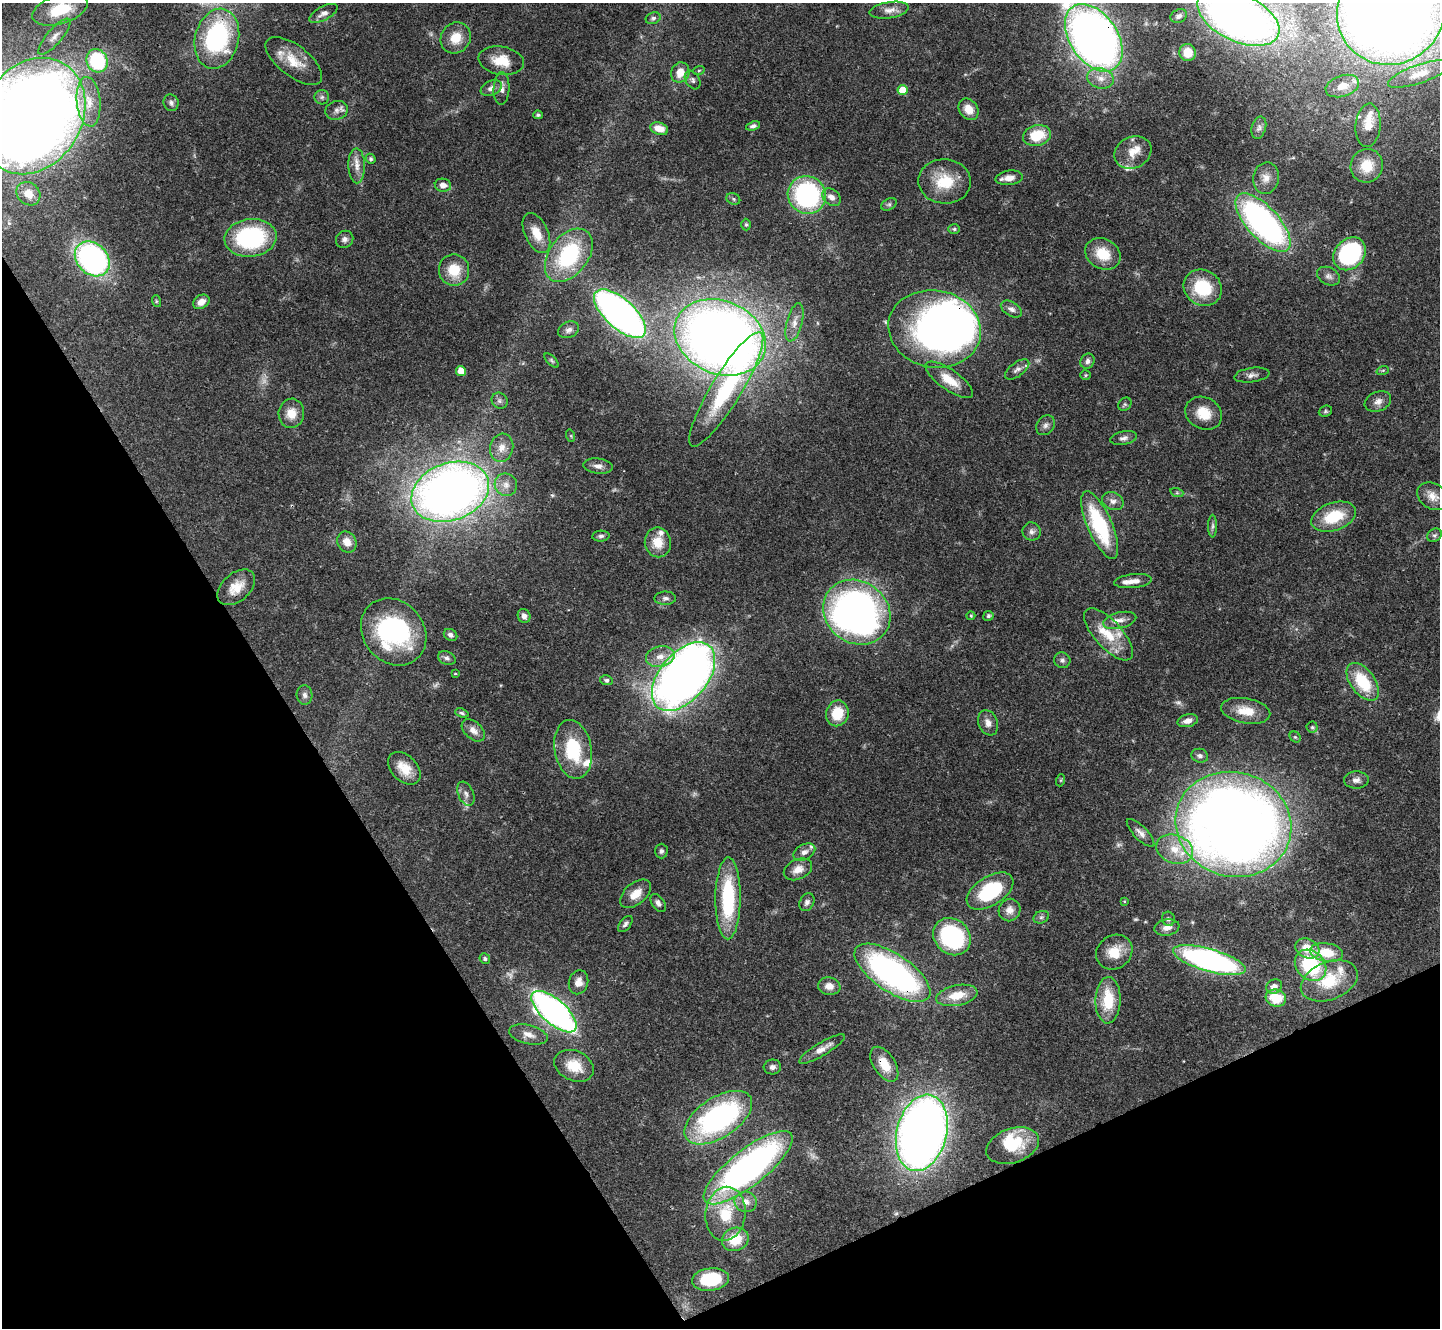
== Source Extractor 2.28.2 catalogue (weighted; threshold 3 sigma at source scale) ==
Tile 14 of 4 x 4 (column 2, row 4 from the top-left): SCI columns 1445-2882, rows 293-1618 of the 5761 x 5752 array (HDU 1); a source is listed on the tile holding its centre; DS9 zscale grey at full resolution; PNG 1442 x 1330 px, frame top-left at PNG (2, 3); each listed source drawn as its Kron ellipse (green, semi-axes under 4 px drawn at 4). Shown black and unused: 27% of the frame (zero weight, under 3 of 4 exposures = <1% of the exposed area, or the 3 px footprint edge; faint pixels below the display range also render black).
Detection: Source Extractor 2.28.2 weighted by HDU 2 'WHT'; one run over the whole footprint, this tile lists its part. Background 0.0707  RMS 0.0033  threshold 0.015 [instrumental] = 3 sigma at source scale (4.5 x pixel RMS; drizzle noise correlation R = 1.50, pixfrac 1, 0.05/0.05 arcsec/px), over >= 5 px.
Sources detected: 200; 3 too faint to see at this stretch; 3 inside a brighter object's white glare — neither listed nor drawn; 12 inside a brighter listed object's ellipse — not listed separately; the other 182 listed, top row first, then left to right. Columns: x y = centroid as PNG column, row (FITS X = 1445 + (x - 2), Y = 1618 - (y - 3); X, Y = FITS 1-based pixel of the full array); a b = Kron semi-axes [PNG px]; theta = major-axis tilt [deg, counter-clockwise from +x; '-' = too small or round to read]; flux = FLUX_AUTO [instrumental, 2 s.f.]
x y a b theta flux
60 9 29 14 18 15
889 10 20 8 9 2.7
1391 11 55 53 43 660
323 13 16 6 29 1.7
1179 16 8 6 25 1.1
1238 17 44 23 -25 210
653 18 8 5 19 0.85
54 37 23 7 49 2.7
456 38 16 14 53 6.4
1094 38 37 24 -56 250
217 39 30 22 76 45
1188 52 8 8 - 5.1
97 61 12 10 -66 25
294 61 33 15 -38 8.1
501 61 23 14 -10 7.3
699 70 6 3 19 0.35
680 72 10 9 - 4.2
1419 74 33 9 19 5.6
1100 78 13 10 -15 3.5
693 80 10 7 -58 1
1342 86 17 10 18 4.2
491 88 11 7 24 1.7
501 88 16 8 87 2.2
902 90 5 5 - 5.4
322 97 7 7 - 0.87
89 102 25 12 -85 6.9
171 103 8 7 - 1
968 109 11 9 -53 4.2
336 110 11 9 17 1.9
538 115 5 4 - 0.62
32 116 61 49 58 690
1368 125 22 12 85 4.8
753 126 7 4 19 0.88
1259 128 11 7 74 1.4
659 129 9 6 -18 3.9
1037 135 14 10 15 9.8
1133 152 19 15 25 5.5
371 159 5 4 - 0.61
357 166 17 8 -89 3
1367 166 17 16 - 8.1
1009 178 14 7 7 2.7
1266 178 16 12 78 3.7
945 181 26 22 -4 11
443 185 8 6 -9 2.4
28 194 13 11 -42 3.7
807 195 19 18 - 50
831 197 10 7 -40 2.4
733 199 7 5 -24 0.68
889 204 8 5 29 0.76
1263 223 37 16 -47 110
746 225 6 4 -90 0.5
954 229 6 5 - 0.57
536 233 21 11 -65 5.7
251 238 26 19 6 39
345 239 9 8 - 1.3
1103 254 18 15 -30 8.7
1350 254 18 14 47 51
569 255 30 19 53 32
92 259 19 15 -45 96
454 270 16 15 - 8.7
1328 276 12 8 -27 1.6
1203 288 20 17 -33 16
156 301 6 4 -72 0.44
201 302 9 6 34 2.9
1011 309 11 7 -30 1.6
620 314 32 14 -42 150
794 322 19 7 75 3
935 329 46 38 -10 210
569 330 11 8 23 1.6
720 337 47 36 -23 410
552 360 9 4 -45 0.57
1087 361 8 6 56 1.4
1017 369 14 7 36 1.6
1383 370 6 4 19 0.44
461 371 5 5 - 4.1
1085 375 5 4 - 0.44
1252 375 18 7 8 1.7
949 380 28 10 -35 6.9
726 389 66 15 58 33
500 401 8 7 - 1
1378 402 14 9 23 2.2
1125 404 7 6 - 0.69
1325 411 7 5 22 0.6
291 413 14 13 - 4.8
1204 413 19 15 -29 6.6
1046 425 11 8 50 1.5
571 436 6 4 -72 0.4
1124 438 14 6 10 1.4
502 448 14 11 75 3.3
598 466 15 7 -6 1.9
506 485 11 11 - 2.8
450 492 40 28 20 290
1177 493 6 4 -18 0.53
1433 496 17 12 -31 3.7
1113 501 11 8 -23 1.8
1334 517 23 14 19 13
1100 525 36 12 -66 29
1213 526 11 4 89 0.94
1032 531 9 8 - 1.4
1434 535 8 6 32 0.85
601 536 9 5 4 0.85
347 542 11 9 -58 3.4
658 542 15 13 -80 6.1
1133 581 19 7 6 2.6
236 587 22 14 41 6
665 598 11 6 1 1.2
857 612 35 31 -37 180
524 616 7 6 - 1.6
971 616 4 4 - 0.34
988 616 5 5 - 0.73
1120 620 17 8 14 2.7
394 632 36 30 -49 46
1109 634 33 13 -48 9.7
450 635 7 5 -33 1.1
660 656 14 10 13 3.7
447 658 9 6 -24 1.2
1062 660 8 7 - 1
455 674 3 2 - 0.32
683 677 40 24 50 300
606 680 6 5 - 0.67
1363 682 21 12 -54 15
305 695 10 8 -87 1.3
1246 711 25 12 -10 6.5
462 713 7 4 -21 0.61
837 713 13 11 77 8.6
1188 721 10 6 14 2.4
988 723 13 9 -68 2.4
1312 727 5 5 - 0.53
473 730 13 8 -43 2.5
1295 737 6 5 - 0.51
573 749 30 18 -79 19
1200 756 8 7 - 1
404 768 19 13 -46 6.1
1061 780 6 4 71 0.45
1356 780 12 8 2 1.7
466 794 13 7 -67 1.7
1233 824 58 52 -16 500
1140 833 18 7 -45 2
1175 849 19 14 -21 7.4
661 851 7 6 - 0.87
804 852 12 7 28 1.7
798 869 15 10 25 3.3
990 891 26 14 33 24
636 894 18 10 40 4
728 898 41 12 90 27
1124 901 3 3 - 0.29
807 902 9 7 61 1.3
658 903 10 6 -55 1.3
1010 910 11 10 - 2.7
1041 917 8 6 21 0.87
1168 919 7 6 - 0.83
625 924 9 5 51 0.96
1167 927 13 8 10 2.2
952 937 20 17 -44 40
1307 948 12 9 -27 6.6
1114 952 19 16 36 7.4
1326 952 17 9 -10 8.1
485 959 5 5 - 0.62
1209 960 38 11 -16 98
1311 965 17 14 -44 24
892 973 44 19 -34 110
1329 981 29 19 21 14
578 982 12 9 75 2.6
829 986 11 9 -9 2.9
1274 987 8 7 - 2
957 995 21 10 11 6.9
1276 998 10 8 -18 9.6
1108 1000 23 12 88 12
554 1012 28 12 -41 140
528 1035 20 9 -14 2.9
822 1049 26 6 31 3.3
884 1064 20 10 -57 6.4
574 1066 20 15 -24 7.1
772 1067 9 7 4 1.3
718 1118 38 20 33 73
922 1133 39 25 76 320
1013 1146 27 17 19 13
748 1168 55 18 38 130
746 1202 11 10 - 2.7
726 1214 27 20 83 13
735 1239 13 11 21 7.8
710 1279 18 11 7 14
Overlapping masked pixels (flux is a lower limit): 9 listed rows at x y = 1094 38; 32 116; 935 329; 450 492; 1233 824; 892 973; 884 1064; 922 1133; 748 1168
Isophote crosses this tile's border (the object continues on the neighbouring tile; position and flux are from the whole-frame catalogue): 6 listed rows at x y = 60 9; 1391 11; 1238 17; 1094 38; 1419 74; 32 116